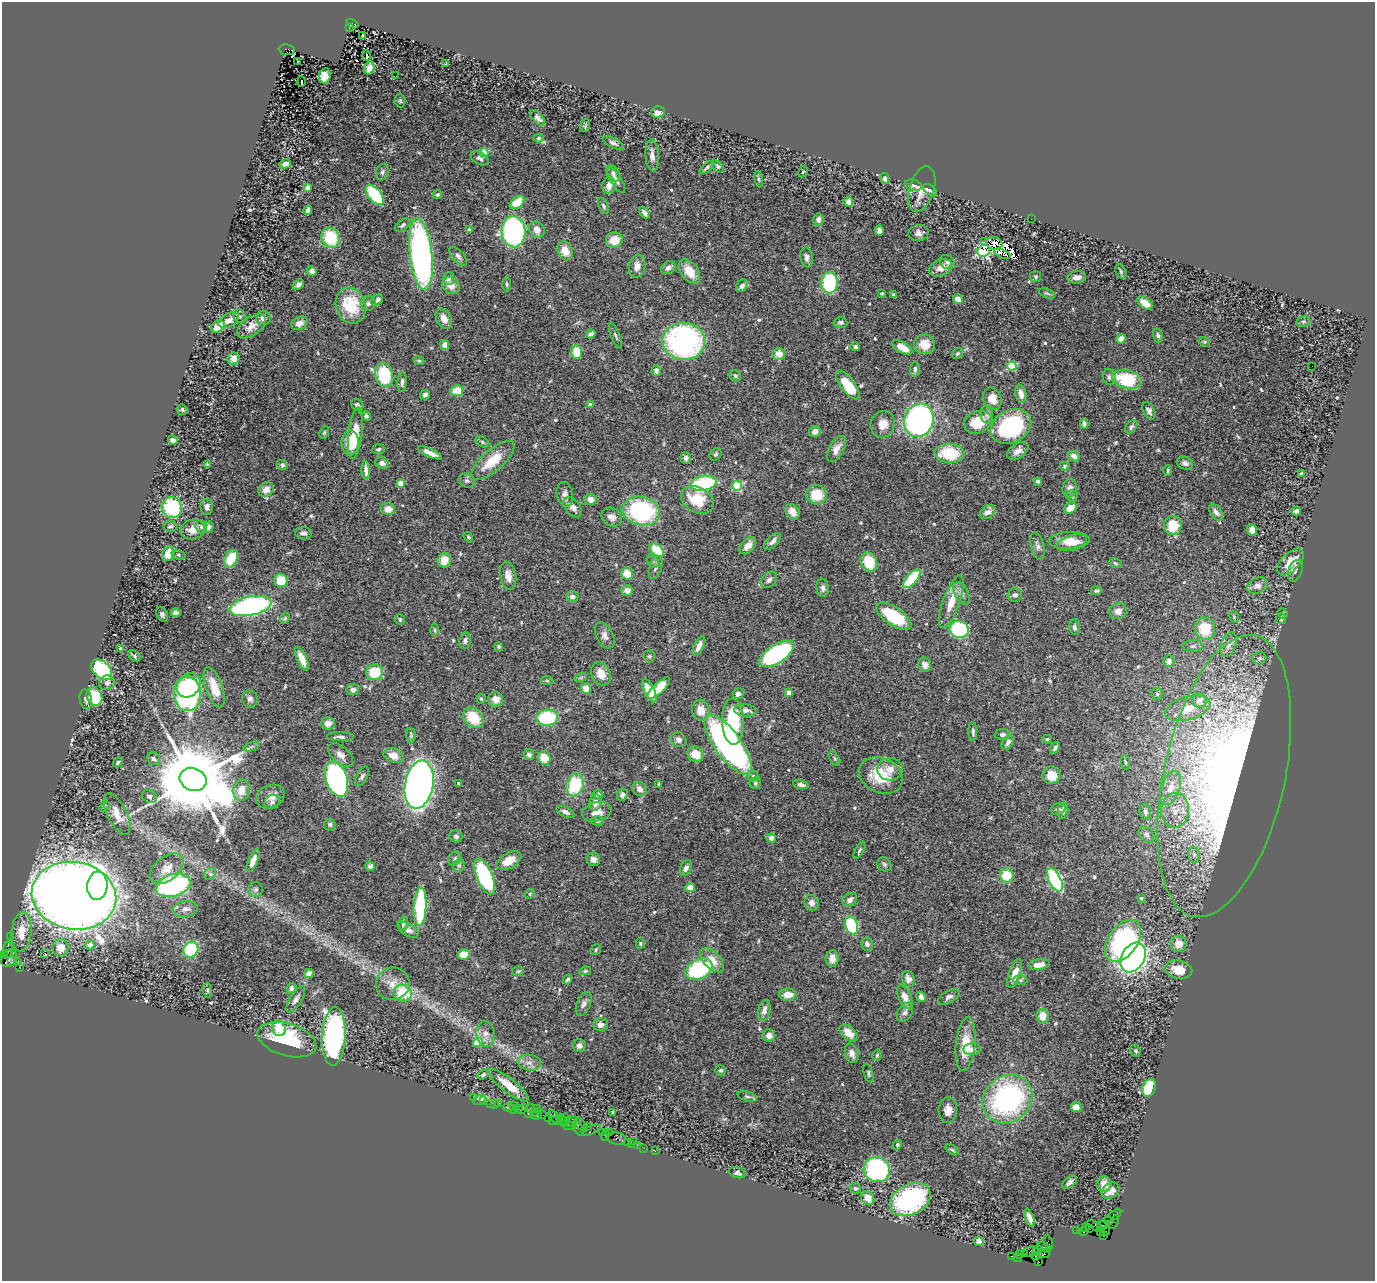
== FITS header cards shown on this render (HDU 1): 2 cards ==
NAXIS1  =                 1373
NAXIS2  =                 1279

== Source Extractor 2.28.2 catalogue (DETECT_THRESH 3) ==
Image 1373 x 1279 px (HDU 1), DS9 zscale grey, 1 PNG px = 1 image px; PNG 1377 x 1283 px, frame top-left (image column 1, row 1279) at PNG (2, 2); each listed source drawn as its Kron ellipse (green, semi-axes under 4 px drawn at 4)
Background 0.821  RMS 0.035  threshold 0.104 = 3 sigma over >= 5 px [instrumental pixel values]
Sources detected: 572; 4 with non-positive FLUX_AUTO (blend fragments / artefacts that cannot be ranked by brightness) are neither listed nor drawn; of the other 568, the 500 brightest by FLUX_AUTO listed and drawn (68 fainter detections omitted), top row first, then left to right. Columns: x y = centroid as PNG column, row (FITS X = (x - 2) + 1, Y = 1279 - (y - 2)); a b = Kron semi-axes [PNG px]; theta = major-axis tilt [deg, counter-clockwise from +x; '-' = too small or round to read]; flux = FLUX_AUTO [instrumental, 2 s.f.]
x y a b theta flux
352 24 6 4 -26 210
349 28 3 3 - 26
363 35 3 2 - 4.4
287 50 8 5 -8 470
367 56 5 3 - 86
297 61 3 2 - 5.1
446 64 3 2 - 3.6
369 68 7 5 75 19
325 76 7 6 - 38
396 76 2 2 - 18
301 81 5 3 - 94
400 101 6 5 - 4.1
658 112 7 5 10 17
538 118 10 4 -46 9.2
585 126 6 5 - 3.9
538 138 5 4 - 3.2
613 143 11 5 -28 8
484 153 4 4 - 85
652 155 16 6 -86 15
480 158 10 6 -30 6.7
285 164 6 4 14 12
718 166 7 5 -49 4.3
707 167 9 3 39 4.5
382 172 8 6 69 6
803 172 6 4 62 3.5
613 174 9 6 -58 7.5
759 179 8 4 -81 3.6
885 179 5 4 - 7.7
616 180 14 5 -59 9.9
913 185 8 5 -13 8.5
609 186 8 6 83 17
308 188 4 4 - 31
922 189 23 12 72 39
930 190 8 4 -37 5.8
375 195 12 6 -50 170
438 195 4 4 - 4.6
517 202 8 5 40 49
848 202 5 5 - 14
603 206 8 4 -63 5.4
308 210 5 3 - 7.5
644 213 6 4 -54 8.3
1031 219 2 2 - 26
818 220 6 5 - 14
403 225 9 5 37 5.4
469 230 4 3 - 3.1
537 230 8 7 - 20
879 230 5 4 - 9.8
513 232 15 12 -85 380
918 233 10 8 9 9.8
331 238 10 9 - 110
614 240 8 8 - 36
984 242 4 2 - 3.3
994 243 8 6 -19 8.9
565 251 10 7 -66 30
984 251 6 5 - 320
421 254 36 11 -84 810
1002 254 9 4 -25 13
458 256 11 5 -47 8.1
807 257 10 6 -80 10
947 262 8 6 -31 7.6
637 266 11 8 78 17
668 268 8 6 32 8.6
941 268 12 8 21 23
312 271 5 5 - 15
689 271 14 8 -54 42
1121 272 8 5 -64 4.3
1036 277 5 5 - 3.9
1077 277 9 6 8 15
448 279 7 5 71 7.2
829 283 10 8 87 210
507 284 7 3 -88 3.7
298 285 6 4 44 8.7
451 285 9 8 - 20
742 286 7 5 50 9.7
882 293 4 3 - 3.2
1047 293 8 4 -21 4.1
894 295 4 3 - 5.2
958 299 5 4 - 20
377 300 6 5 - 9.9
368 303 7 7 - 7
1145 303 8 5 -37 25
351 306 18 14 -73 99
240 316 7 6 - 6.2
263 318 7 7 - 12
444 319 11 7 -61 19
229 320 11 6 26 16
840 322 7 5 -2 6.2
1303 322 7 5 16 4.6
300 323 9 6 25 15
252 326 16 9 35 23
218 327 7 5 38 31
591 334 5 4 - 9.1
616 336 14 3 -68 4.8
1158 336 7 5 -77 5.5
1121 339 5 4 - 18
684 341 21 18 -1 510
1204 342 6 4 -20 3.1
924 344 10 10 - 39
445 345 5 4 - 16
855 347 5 4 - 5.6
902 347 11 5 -27 33
576 352 7 5 -86 48
779 354 6 6 - 24
957 354 6 5 - 4.1
233 359 6 6 - 21
419 361 5 4 - 3.4
1012 366 5 4 - 140
1312 366 2 2 - 21
915 369 7 5 88 7.9
656 371 5 4 - 8.6
384 375 12 8 -79 130
735 376 6 5 - 4.4
1109 377 8 6 -72 6
1127 379 15 9 -15 130
402 382 10 4 86 8.2
848 385 17 7 -53 87
457 391 6 5 - 48
1021 394 9 5 -79 18
425 395 5 4 - 11
992 399 11 9 -71 29
357 405 7 5 -46 5.5
590 405 4 4 - 14
182 410 5 5 - 4.8
1149 411 9 5 -63 8.1
987 415 9 6 -83 8.7
366 416 5 4 - 4.9
919 420 17 14 71 790
978 422 14 10 23 65
1084 423 5 4 - 7
883 424 13 12 - 27
1011 426 21 16 29 260
1131 427 7 5 51 5.5
324 432 6 4 63 3.5
815 432 6 5 - 14
355 433 26 7 83 60
173 440 5 4 - 9.1
482 442 7 5 -30 4.6
350 443 12 9 89 37
379 449 6 5 - 5.2
836 449 14 7 59 17
1018 451 12 7 36 14
430 453 13 4 -24 16
949 453 15 9 -3 94
716 454 7 5 50 4.6
1074 456 6 5 - 15
686 458 6 5 - 6.6
493 460 27 10 41 65
382 463 7 5 -22 10
1185 463 8 6 -16 11
208 465 4 3 - 5.9
282 465 6 5 - 4
1065 466 5 4 - 3.6
366 470 9 4 -86 12
1168 470 5 3 - 3.2
1301 473 4 3 - 3.4
467 481 8 6 -23 6.2
1038 481 4 3 - 4
400 483 4 4 - 38
703 483 13 7 10 230
737 486 5 5 - 180
1070 488 9 7 81 12
266 490 8 7 - 24
565 494 12 8 -77 12
817 495 10 9 - 61
1072 496 5 5 - 4.4
591 499 6 5 - 17
697 500 17 12 -28 86
172 507 11 10 - 170
207 507 8 6 88 9.1
573 507 11 7 -52 13
1070 508 6 5 - 31
388 509 7 6 - 27
641 511 19 14 -14 340
1296 511 5 4 - 15
792 512 8 6 -56 20
988 512 8 6 35 16
1216 512 9 5 -54 11
612 517 11 9 -33 13
1173 525 9 8 - 71
170 526 7 5 5 5.2
201 527 7 5 -72 5.3
209 527 6 4 73 8.6
193 530 12 9 16 26
1252 530 6 5 - 19
304 533 8 6 -5 9.8
468 537 6 4 -56 4.2
1068 540 19 8 4 33
773 541 11 5 45 11
1073 542 17 7 15 25
748 546 10 6 49 20
1038 546 14 6 -76 9.7
657 550 8 5 -42 67
168 554 8 5 68 37
178 555 7 4 -21 4.2
231 559 9 6 64 64
444 560 7 6 - 35
653 561 7 5 -62 5.2
869 562 10 8 -68 69
1291 562 16 9 46 42
1116 563 7 4 -28 3.7
656 567 12 6 71 8.3
1295 571 11 7 68 8.4
627 574 6 6 - 34
508 576 14 7 -78 19
912 579 12 5 48 99
281 580 6 6 - 57
769 580 9 6 45 7.6
1258 586 11 7 23 13
823 588 9 6 -84 8.9
627 590 5 5 - 19
1096 591 5 4 - 4.2
962 593 12 6 -64 11
1015 595 7 6 - 7.8
572 597 6 5 - 9.2
951 602 28 8 71 44
250 606 21 9 12 460
1118 611 8 8 - 18
176 613 5 4 - 10
1283 613 5 5 - 3.5
162 614 8 5 -62 5.7
894 616 20 9 -34 120
1234 617 6 4 -72 3.2
285 619 6 4 49 3.5
1281 619 5 4 - 3.5
400 620 6 4 -68 4.5
1074 627 8 5 -78 6.9
959 629 9 8 - 260
1205 629 11 10 - 75
435 630 6 4 -89 3.8
605 636 14 8 -63 14
465 641 8 6 81 6.7
1229 644 12 7 70 16
699 646 10 5 65 18
1193 646 10 6 1 7.1
499 647 4 4 - 4.1
121 648 4 3 - 3.9
776 654 20 9 32 440
134 656 7 5 -42 4.6
649 656 6 5 - 4.2
1259 658 7 6 - 6.2
302 659 12 5 -66 31
1169 661 6 5 - 11
925 665 7 6 - 14
102 670 12 8 -45 210
374 672 8 8 - 67
601 674 12 9 -63 28
581 677 6 4 19 3.3
547 680 6 4 -3 3.2
107 683 8 7 - 9.2
189 685 13 10 45 81
214 687 21 8 -71 46
659 688 15 5 43 47
353 689 6 5 - 9.2
586 689 5 5 - 26
649 690 13 5 -64 56
789 693 4 4 - 35
187 694 17 13 -86 420
738 694 5 5 - 9.2
1157 694 6 5 - 4.3
94 697 9 7 -68 82
86 699 10 6 -80 6.7
250 699 9 7 -71 9.6
481 699 5 4 - 3.3
496 699 7 7 - 22
1199 700 7 7 - 30
1188 708 23 11 16 61
701 710 11 8 -80 29
746 710 11 6 -4 12
473 718 11 8 -44 70
547 718 11 8 4 160
733 722 23 11 -88 150
328 723 7 6 - 16
973 731 9 4 -89 5.7
411 735 7 4 -86 5.1
1002 735 7 5 2 6.4
340 737 13 4 0 8.8
1047 739 5 4 - 4.8
679 740 8 7 - 8.7
1008 742 8 5 59 7.6
728 745 35 13 -54 850
252 746 8 3 19 4.7
1055 748 6 4 58 6.4
696 754 8 7 - 34
341 755 15 8 -45 16
529 755 5 5 - 7.2
394 756 10 7 -20 29
544 758 7 6 - 45
153 759 7 6 - 6.2
834 759 8 4 -59 4.2
118 762 5 4 - 5.1
1125 762 7 3 -85 3.1
890 769 12 11 - 23
881 775 23 17 -25 84
1051 775 9 9 - 39
362 776 11 5 61 6.9
753 776 5 5 - 4.2
1224 776 144 60 77 2300
193 779 14 11 -21 44000
337 779 18 10 -72 720
458 783 3 3 - 6
755 783 5 5 - 3.9
659 784 4 3 - 3.5
801 784 8 4 -12 8.4
419 785 24 14 79 1800
575 785 11 8 76 120
1171 788 18 9 70 34
640 789 8 6 -37 12
241 790 11 8 80 29
598 795 5 4 - 6.5
622 795 6 5 - 7.8
149 796 8 6 -31 5.6
270 796 15 11 24 23
272 802 8 6 32 7.3
595 803 8 6 77 14
104 806 6 4 53 3.4
1058 809 7 6 - 6.7
1175 810 17 14 86 44
1063 811 8 5 79 7.6
566 812 10 4 -28 9.2
597 812 15 9 16 24
1145 812 8 5 -83 7.6
117 814 22 9 -63 30
597 821 6 5 - 4.5
330 825 6 6 - 5.3
1147 835 9 6 -50 7.1
456 836 6 6 - 6.5
771 838 5 4 - 14
859 850 9 3 61 4.2
1194 855 8 6 -78 8.3
455 858 7 6 - 5.6
593 859 7 6 - 12
253 861 12 5 67 19
509 861 13 7 30 37
884 864 7 6 - 5.6
370 866 5 4 - 6.6
459 866 7 5 70 5
686 868 8 5 67 9.7
167 869 19 12 39 30
210 874 6 5 - 4.8
1007 876 7 6 - 67
485 877 19 8 -67 280
1055 880 13 6 -63 320
173 885 18 11 17 300
97 886 14 10 84 270
690 888 5 4 - 26
256 890 7 7 - 6.2
530 894 5 4 - 3.3
74 896 42 33 -10 5600
1141 898 3 3 - 4.7
850 900 8 6 39 13
811 903 8 7 - 13
420 907 19 6 87 230
185 909 12 8 7 13
403 923 7 4 83 6.7
851 925 9 6 -70 130
408 930 12 6 -31 11
22 932 19 10 84 38
10 936 2 2 - 17
1123 941 23 14 56 350
640 943 5 4 - 3.1
867 944 6 6 - 6.7
1179 944 8 7 - 32
90 945 4 4 - 25
61 948 9 8 - 34
596 949 6 5 - 4.3
8 950 8 5 -89 190
191 950 8 7 - 120
5 954 4 2 - 62
9 954 3 2 - 66
45 954 3 3 - 48
464 954 6 5 - 48
9 958 9 7 53 710
832 958 8 6 83 16
1133 958 16 11 58 1500
712 960 15 8 -45 33
12 961 3 2 - 200
18 962 2 2 - 13
1039 965 11 5 7 24
20 968 3 2 - 50
699 969 14 9 25 220
1179 970 13 9 -10 42
518 971 6 5 - 3.7
585 971 6 4 11 4.3
309 973 5 4 - 11
1015 974 15 5 72 29
568 979 5 4 - 4.4
908 979 8 6 -71 15
1020 980 7 5 0 5.2
393 984 17 16 - 35
291 988 5 5 - 7
207 990 7 4 -85 3.9
403 993 9 8 - 110
788 995 8 6 0 27
905 997 13 6 -66 22
921 997 5 4 - 11
949 997 12 6 28 9.1
296 999 15 6 58 11
584 1004 12 6 67 10
764 1010 11 6 77 14
905 1012 10 7 58 10
1043 1016 7 6 - 30
600 1025 7 6 - 12
279 1028 8 7 - 45
849 1033 10 6 -42 28
486 1034 13 9 -84 15
769 1035 6 6 - 15
334 1036 29 11 87 610
287 1040 30 16 -16 210
478 1042 5 4 - 69
966 1044 27 9 85 61
579 1046 6 6 - 8.3
972 1049 8 5 5 13
1136 1051 6 5 - 4.4
852 1053 10 6 -72 14
877 1055 6 4 72 3.6
529 1063 12 7 -11 15
721 1070 5 5 - 4.2
868 1073 9 4 -74 4.5
483 1075 6 4 35 5.7
509 1085 24 7 -37 41
1149 1088 9 6 69 83
747 1097 10 5 -15 5.2
473 1098 3 2 - 7.4
1007 1099 26 23 42 470
479 1100 6 4 29 87
484 1101 4 3 - 33
490 1103 3 2 - 17
499 1103 2 2 - 10
494 1104 4 2 - 43
513 1105 2 2 - 140
508 1107 5 3 - 51
1076 1107 5 5 - 17
530 1108 4 2 - 19
513 1109 2 2 - 28
519 1109 3 3 - 30
523 1109 5 3 - 69
537 1109 2 2 - 36
948 1110 13 9 88 20
613 1112 3 3 - 3.3
529 1114 3 3 - 63
538 1114 6 2 69 51
534 1115 3 2 - 45
543 1115 2 2 - 25
554 1117 7 3 -58 90
565 1117 3 2 - 55
548 1118 3 2 - 6
561 1120 5 4 - 130
553 1121 5 2 - 57
565 1121 4 3 - 77
572 1122 6 3 33 60
568 1125 7 2 -21 110
581 1125 8 3 -54 160
587 1127 3 3 - 71
578 1128 8 4 -58 160
591 1130 10 4 22 63
602 1133 3 2 - 6.8
610 1133 3 2 - 44
605 1135 5 2 - 49
617 1139 9 6 -10 91
633 1141 2 2 - 39
627 1142 3 2 - 37
631 1144 2 2 - 33
897 1145 5 4 - 4.3
637 1146 2 2 - 16
644 1148 2 2 - 10
952 1150 7 4 -36 3.9
655 1151 2 2 - 14
877 1170 13 12 - 320
737 1173 8 5 -17 6.8
1070 1182 8 5 41 7.6
1104 1184 7 7 - 23
855 1188 6 5 - 4.9
1110 1191 9 7 34 18
868 1198 7 6 - 27
910 1200 21 15 28 390
1113 1216 9 4 34 22
1029 1218 9 4 -66 13
1108 1221 4 4 - 290
1114 1222 7 3 62 22
1102 1225 5 4 - 120
1096 1226 9 4 -32 96
1085 1228 3 2 - 8.7
1090 1229 2 2 - 16
1077 1230 2 2 - 7.4
1100 1231 3 2 - 26
1106 1231 4 3 - 160
1083 1232 4 3 - 67
1104 1236 3 2 - 32
979 1241 5 5 - 12
1048 1242 7 3 -71 31
1044 1247 7 3 -30 110
1038 1251 5 3 - 300
1031 1252 7 5 8 150
1044 1253 5 3 - 31
1019 1254 2 2 - 10
1024 1254 3 2 - 55
1011 1256 3 2 - 28
1035 1256 4 3 - 47
1018 1258 4 2 - 48
1039 1262 3 2 - 23
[68 fainter detections neither listed nor drawn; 4 non-positive-flux detections neither listed nor drawn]